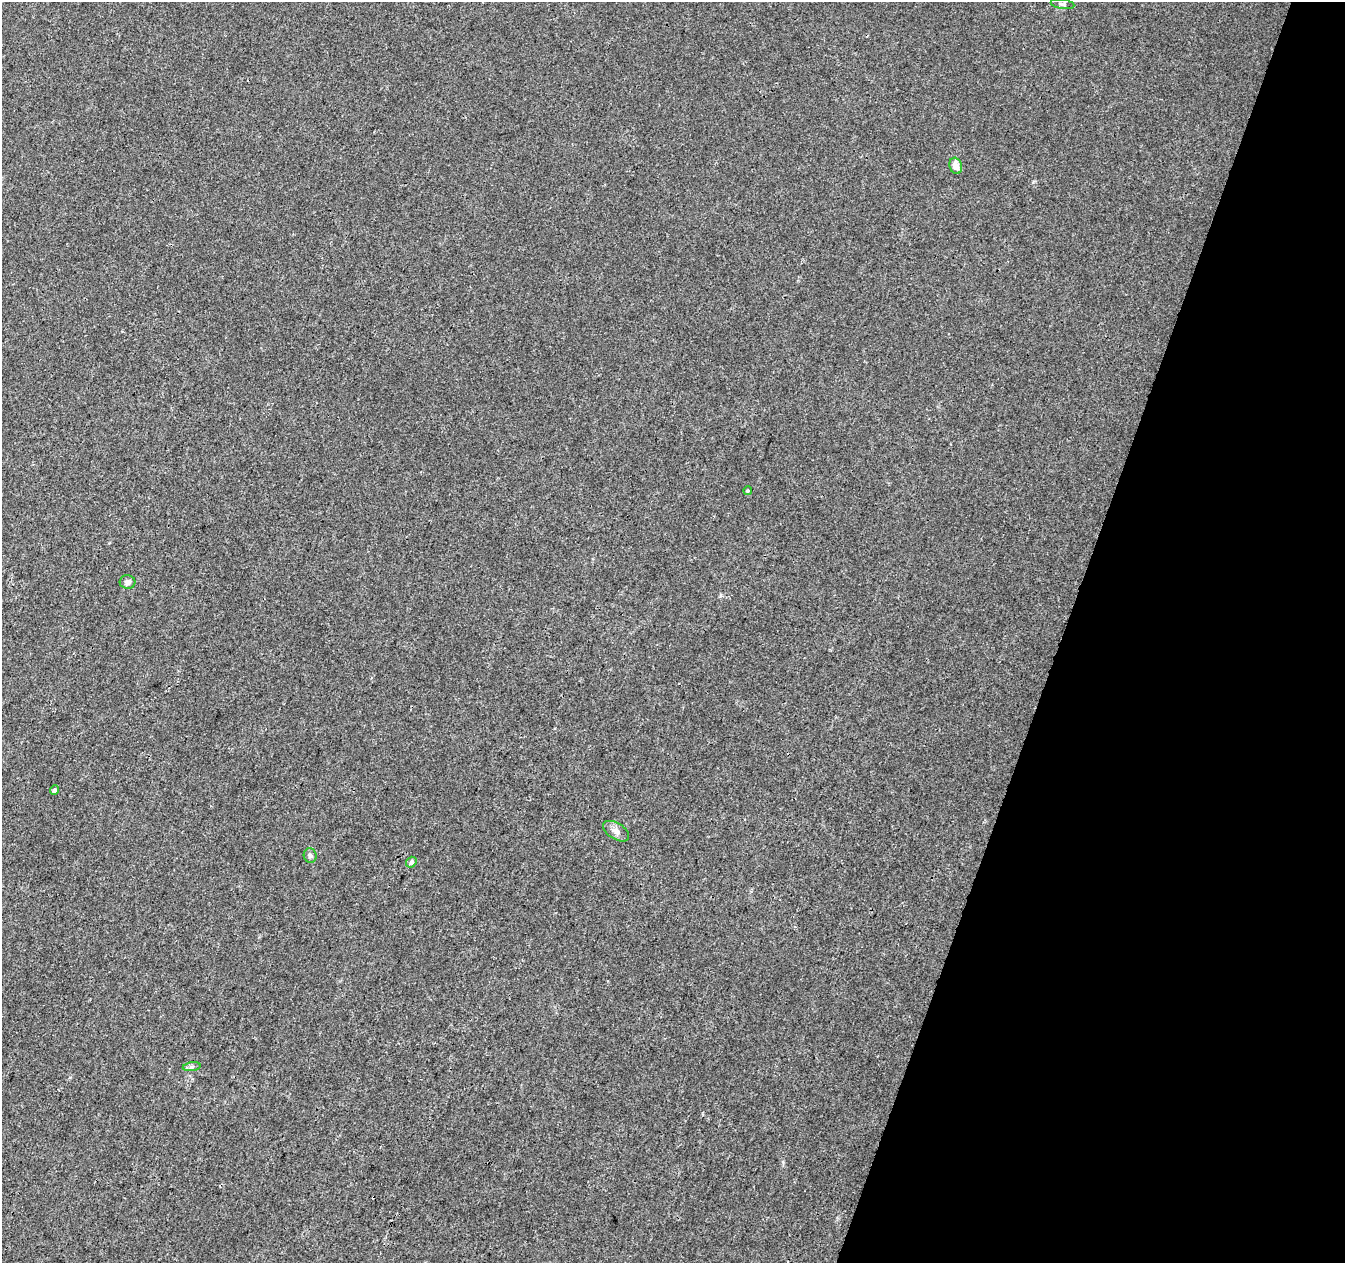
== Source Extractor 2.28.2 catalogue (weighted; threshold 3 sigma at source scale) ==
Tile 8 of 4 x 4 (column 4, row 2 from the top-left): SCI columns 4033-5375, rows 2741-4001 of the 5385 x 5542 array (HDU 1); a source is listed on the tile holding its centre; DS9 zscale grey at full resolution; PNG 1347 x 1265 px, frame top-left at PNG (2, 2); each listed source drawn as its Kron ellipse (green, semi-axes under 4 px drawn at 4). Shown black and unused: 21% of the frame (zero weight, under 3 of 4 exposures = <1% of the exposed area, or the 3 px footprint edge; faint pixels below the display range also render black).
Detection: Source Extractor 2.28.2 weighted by HDU 2 'WHT'; one run over the whole footprint, this tile lists its part. Background 0.00635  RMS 0.0029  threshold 0.013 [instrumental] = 3 sigma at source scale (4.5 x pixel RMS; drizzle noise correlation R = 1.50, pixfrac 1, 0.0396/0.0396 arcsec/px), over >= 5 px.
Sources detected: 10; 1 cosmic-ray / hot-pixel residue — neither listed nor drawn; the other 9 listed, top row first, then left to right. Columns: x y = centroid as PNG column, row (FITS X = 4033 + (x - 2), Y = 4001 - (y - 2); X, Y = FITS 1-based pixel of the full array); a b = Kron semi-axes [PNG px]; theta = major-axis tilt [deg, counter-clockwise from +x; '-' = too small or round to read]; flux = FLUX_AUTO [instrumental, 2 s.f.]
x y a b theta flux
1062 4 12 5 -9 0.8
956 166 8 6 -72 2.3
748 491 4 4 - 0.4
128 582 8 7 - 1
54 790 4 4 - 0.8
616 831 14 8 -32 1.7
310 856 7 6 - 0.7
411 862 5 5 - 0.9
192 1067 9 4 9 0.66